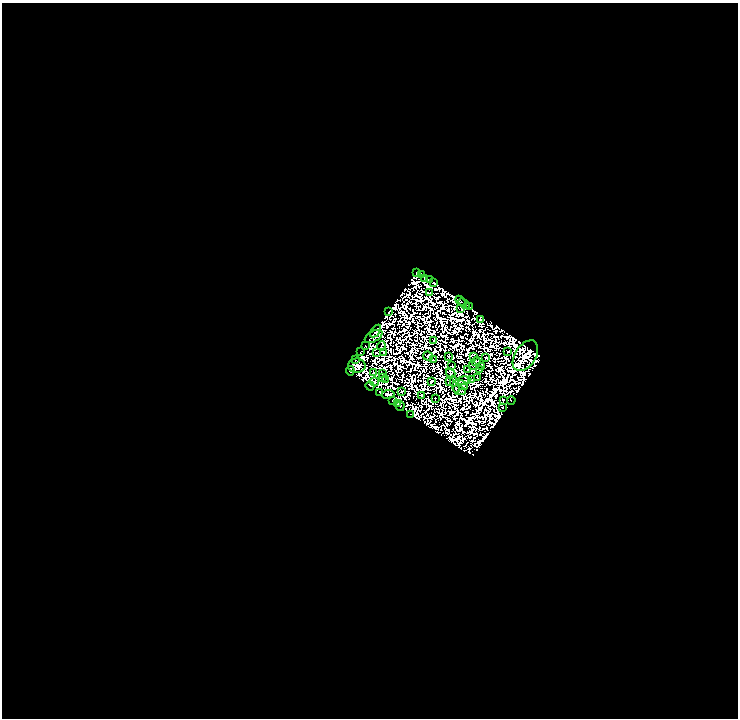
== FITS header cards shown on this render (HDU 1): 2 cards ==
NAXIS1  =                  736
NAXIS2  =                  716

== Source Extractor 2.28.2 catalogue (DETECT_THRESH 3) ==
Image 736 x 716 px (HDU 1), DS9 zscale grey, 1 PNG px = 1 image px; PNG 740 x 720 px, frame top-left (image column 1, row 716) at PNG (2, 3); each listed source drawn as its Kron ellipse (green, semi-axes under 4 px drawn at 4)
Background 0.0429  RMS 4.0e-06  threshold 1.21e-05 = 3 sigma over >= 5 px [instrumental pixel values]
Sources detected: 141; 78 with non-positive FLUX_AUTO (blend fragments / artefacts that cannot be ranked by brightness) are neither listed nor drawn; the other 63 listed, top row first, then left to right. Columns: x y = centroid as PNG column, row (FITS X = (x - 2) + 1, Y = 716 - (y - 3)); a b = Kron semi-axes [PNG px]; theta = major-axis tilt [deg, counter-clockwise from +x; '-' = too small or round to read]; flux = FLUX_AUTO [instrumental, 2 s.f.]
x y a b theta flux
416 272 3 2 - 1.6
421 275 4 2 - 0.12
425 279 3 2 - 0.71
429 280 4 3 - 2.1
434 282 3 2 - 0.73
430 292 4 2 - 0.3
460 301 5 3 - 0.4
464 304 6 3 -39 1.9
470 307 3 2 - 0.55
461 308 4 2 - 0.063
388 312 3 2 - 0.34
481 319 3 2 - 0.71
376 331 7 3 53 3
374 336 9 5 29 2.3
434 340 3 2 - 0.74
365 346 3 2 - 0.83
381 346 4 2 - 1.8
508 351 2 2 - 0.6
360 352 3 2 - 1
384 352 3 2 - 0.42
377 353 3 2 - 0.53
428 356 5 4 - 0.3
449 356 3 2 - 0.58
474 356 3 2 - 0.4
525 356 17 10 57 19
486 358 3 2 - 0.94
355 359 3 2 - 1.7
433 360 3 2 - 0.13
476 362 4 2 - 0.1
473 365 3 2 - 0.22
357 366 9 7 -1 2.1
452 366 2 2 - 0.72
482 366 3 2 - 0.15
468 369 2 2 - 0.0092
479 369 3 2 - 0.23
350 371 5 3 - 1.3
374 373 2 2 - 0.35
451 373 5 4 - 0.016
383 374 2 2 - 0.46
477 377 2 2 - 0.27
382 378 3 2 - 0.27
385 379 4 2 - 0.22
472 379 2 2 - 0.078
431 381 3 2 - 0.88
463 381 7 2 8 0.62
374 382 4 3 - 0.44
449 382 3 2 - 0.096
455 384 9 3 -72 1.5
462 385 5 4 - 0.37
370 386 4 2 - 0.66
459 390 6 4 -24 0.21
380 392 4 2 - 0.32
402 392 3 2 - 0.42
388 394 6 3 7 0.65
421 395 2 2 - 0.8
435 398 2 2 - 1
503 400 3 2 - 1.8
511 400 4 2 - 0.55
392 401 3 2 - 0.48
397 404 3 2 - 0.12
400 406 5 2 - 0.049
502 407 2 2 - 0.52
410 415 2 2 - 0.18
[78 non-positive-flux detections neither listed nor drawn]